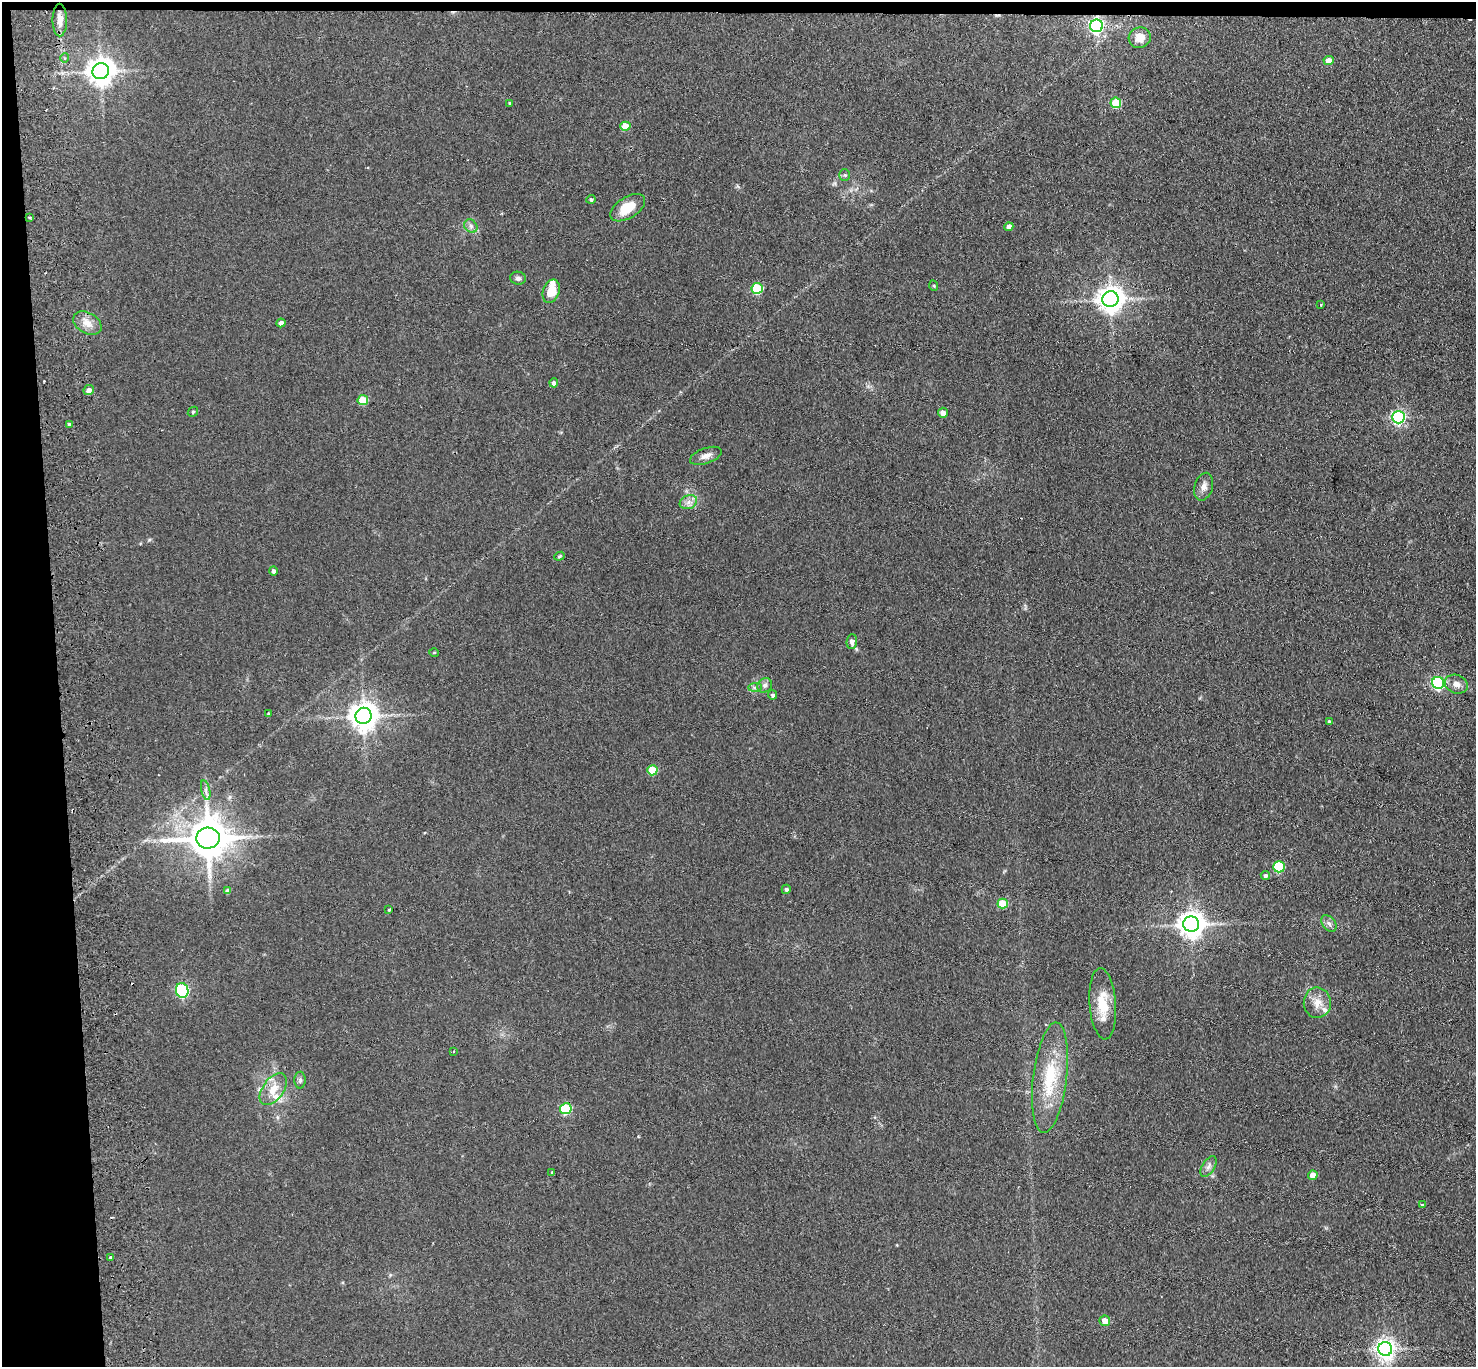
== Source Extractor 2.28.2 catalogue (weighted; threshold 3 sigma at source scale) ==
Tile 1 of 3 x 3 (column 1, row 1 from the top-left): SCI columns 56-1529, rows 2859-4223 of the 4532 x 4405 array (HDU 1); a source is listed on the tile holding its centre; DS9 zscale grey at full resolution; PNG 1478 x 1369 px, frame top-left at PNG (2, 2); each listed source drawn as its Kron ellipse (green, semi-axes under 4 px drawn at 4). Shown black and unused: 5% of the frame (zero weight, under 2 of 3 exposures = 3% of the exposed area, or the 3 px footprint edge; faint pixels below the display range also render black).
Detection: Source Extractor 2.28.2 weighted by HDU 2 'WHT'; one run over the whole footprint, this tile lists its part. Background 0.139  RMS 0.011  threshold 0.0496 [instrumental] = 3 sigma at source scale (4.5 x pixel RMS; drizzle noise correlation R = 1.50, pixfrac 1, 0.05/0.05 arcsec/px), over >= 5 px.
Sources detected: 76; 2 cosmic-ray / hot-pixel residue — neither listed nor drawn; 3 inside a brighter listed object's ellipse — not listed separately; the other 71 listed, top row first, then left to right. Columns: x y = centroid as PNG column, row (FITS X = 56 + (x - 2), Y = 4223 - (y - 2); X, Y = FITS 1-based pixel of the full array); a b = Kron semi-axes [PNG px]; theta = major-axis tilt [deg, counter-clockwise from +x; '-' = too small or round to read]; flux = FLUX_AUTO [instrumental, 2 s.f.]
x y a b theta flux
60 20 16 7 -90 9.9
1097 26 6 6 - 260
1140 38 11 10 - 10
65 58 4 4 - 1.6
1329 60 5 4 - 13
101 71 8 8 - 1300
510 103 3 3 - 1.3
1116 103 5 5 - 44
625 126 5 4 - 20
845 175 5 5 - 1.8
591 199 4 4 - 1.8
628 208 19 10 33 22
30 217 3 3 - 1.3
471 226 7 6 - 3.5
1009 227 4 4 - 7.4
518 278 8 6 -11 3.2
934 286 5 3 - 1.1
757 288 5 5 - 68
551 291 12 8 71 19
1110 299 8 8 - 1100
1320 305 3 2 - 1.4
87 323 15 10 -29 11
281 323 4 4 - 5.7
554 383 4 4 - 3.9
89 390 5 5 - 5.7
363 400 5 5 - 30
193 412 5 4 - 1.3
943 413 5 5 - 6.1
1398 417 6 6 - 210
69 424 4 3 - 1.8
706 456 16 7 19 7.2
1204 487 14 9 74 6.6
688 502 9 6 22 5.4
559 556 5 4 - 1.4
273 571 5 4 - 3.1
852 641 7 5 85 4.3
434 652 5 3 - 0.98
1438 683 6 6 - 170
1456 684 12 9 -19 7.7
765 685 8 7 - 3.3
755 688 7 4 1 2.3
773 695 4 4 - 2.7
269 714 3 3 - 1.6
363 716 8 8 - 1300
1329 721 4 3 - 1.6
652 770 5 5 - 37
206 790 10 4 -77 3.4
208 838 12 10 6 3700
1279 867 6 5 - 66
1265 875 4 4 - 2.7
786 889 5 4 - 2.6
228 891 4 4 - 4.6
1003 903 5 5 - 35
389 910 3 3 - 1.2
1329 923 9 6 -50 3.9
1191 924 8 8 - 1100
182 991 7 6 - 150
1317 1003 15 13 -88 13
1103 1004 36 13 -86 28
453 1051 3 3 - 1.2
1050 1078 55 17 83 59
300 1080 8 5 89 2.9
273 1089 18 10 54 15
566 1109 5 5 - 73
1209 1166 12 6 58 4.3
552 1172 4 3 - 1.2
1313 1175 5 4 - 12
1422 1205 3 3 - 1.5
110 1257 4 3 - 1.4
1105 1321 5 5 - 12
1385 1349 7 6 - 500
Overlapping masked pixels (flux is a lower limit): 1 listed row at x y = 1097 26